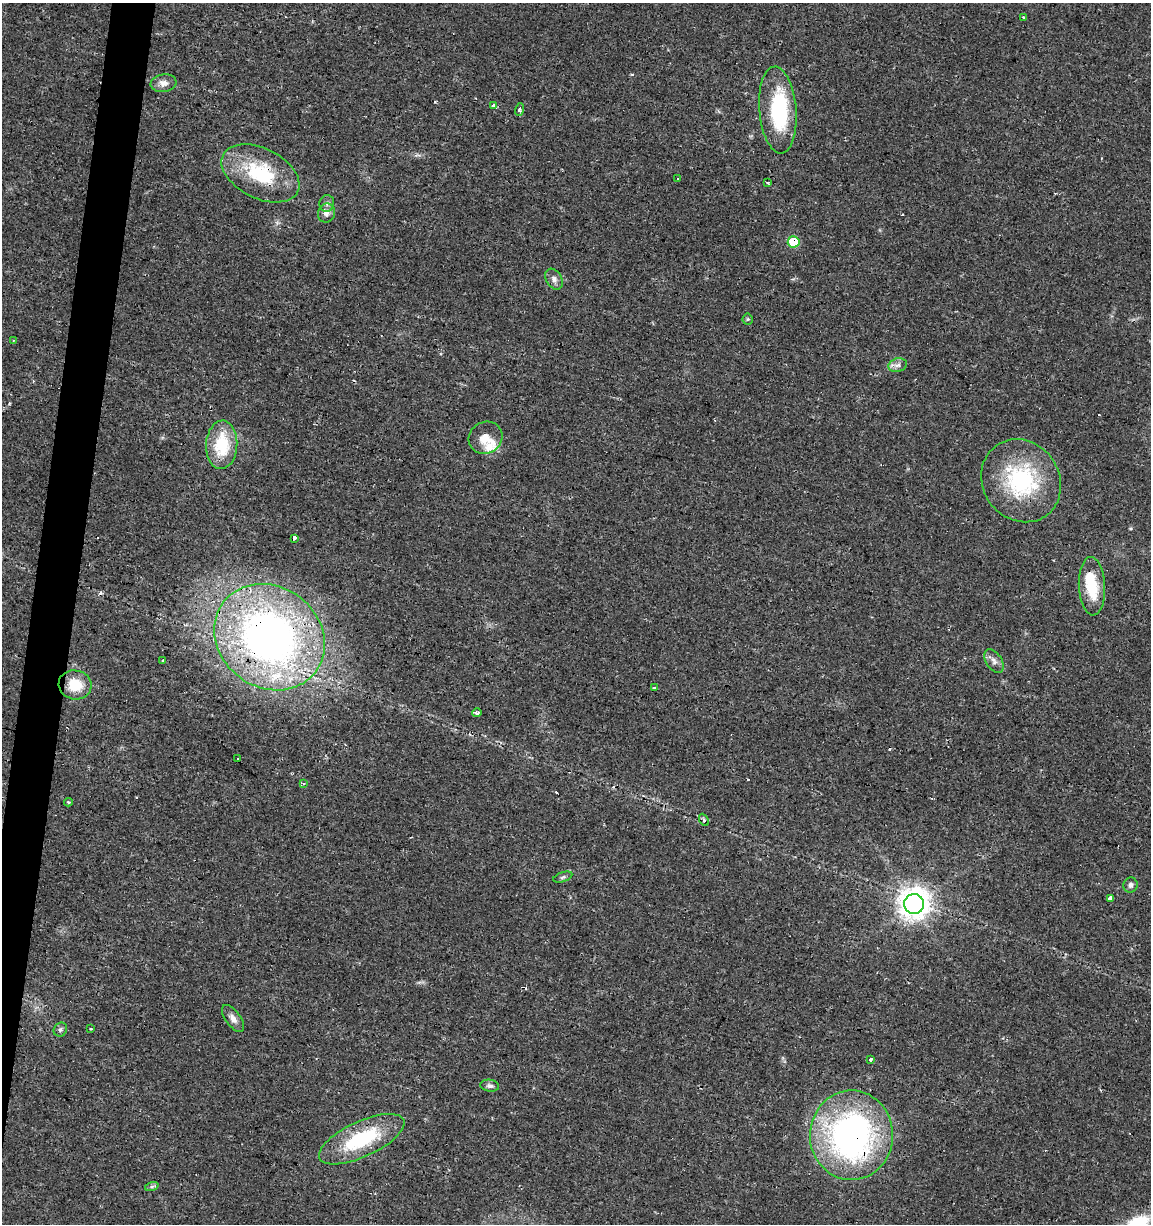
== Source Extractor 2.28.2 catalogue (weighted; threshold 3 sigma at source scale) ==
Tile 7 of 4 x 4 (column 3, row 2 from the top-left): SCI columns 2584-3732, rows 2447-3668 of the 5106 x 4899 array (HDU 1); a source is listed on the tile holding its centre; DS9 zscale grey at full resolution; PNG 1153 x 1226 px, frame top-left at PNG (2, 3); each listed source drawn as its Kron ellipse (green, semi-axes under 4 px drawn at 4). Shown black and unused: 3% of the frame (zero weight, under 2 of 3 exposures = <1% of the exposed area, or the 3 px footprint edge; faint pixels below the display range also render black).
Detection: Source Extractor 2.28.2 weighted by HDU 2 'WHT'; one run over the whole footprint, this tile lists its part. Background 0.0131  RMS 0.0028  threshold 0.0127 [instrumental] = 3 sigma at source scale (4.5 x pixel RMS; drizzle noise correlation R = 1.50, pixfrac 1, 0.0396/0.0396 arcsec/px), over >= 5 px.
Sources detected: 59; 2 inside a brighter object's white glare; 13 cosmic-ray / hot-pixel residue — neither listed nor drawn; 2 inside a brighter listed object's ellipse — not listed separately; the other 42 listed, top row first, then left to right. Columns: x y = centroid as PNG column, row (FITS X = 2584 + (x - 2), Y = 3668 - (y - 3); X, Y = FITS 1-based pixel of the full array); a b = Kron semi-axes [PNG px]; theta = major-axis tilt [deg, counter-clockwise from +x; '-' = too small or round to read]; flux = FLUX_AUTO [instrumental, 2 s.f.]
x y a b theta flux
1024 18 3 3 - 0.42
164 83 13 9 8 1.9
494 105 4 4 - 2.6
519 110 6 3 72 0.82
778 110 43 18 -85 25
260 173 42 25 -26 20
678 178 2 2 - 0.22
768 183 3 3 - 0.67
327 203 8 7 - 0.98
326 213 9 8 - 1.6
794 242 6 5 - 12
554 279 11 7 -59 1.3
748 319 5 5 - 0.4
13 341 4 2 - 0.32
898 365 9 6 15 1.2
486 438 17 15 33 4.1
222 445 24 15 87 13
1021 481 43 38 -55 31
294 538 3 3 - 12
1092 586 29 13 -87 10
270 637 58 50 -37 160
163 660 3 3 - 0.71
994 661 13 7 -56 1.5
75 685 16 14 -13 7.1
655 688 3 3 - 0.69
477 713 5 4 - 1.2
238 759 3 3 - 0.75
303 783 3 3 - 0.79
68 802 4 3 - 0.41
704 820 6 4 -63 0.49
563 877 10 5 19 0.66
1130 885 7 7 - 0.94
1110 898 4 3 - 4.2
914 904 10 10 - 390
233 1018 15 7 -54 1.8
91 1028 3 3 - 0.63
60 1030 7 6 - 0.68
871 1059 3 3 - 1.6
490 1086 9 6 -8 0.94
851 1135 45 41 89 94
362 1139 46 17 25 21
152 1186 7 4 19 0.66
Overlapping masked pixels (flux is a lower limit): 5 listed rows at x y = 494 105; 260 173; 794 242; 270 637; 851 1135